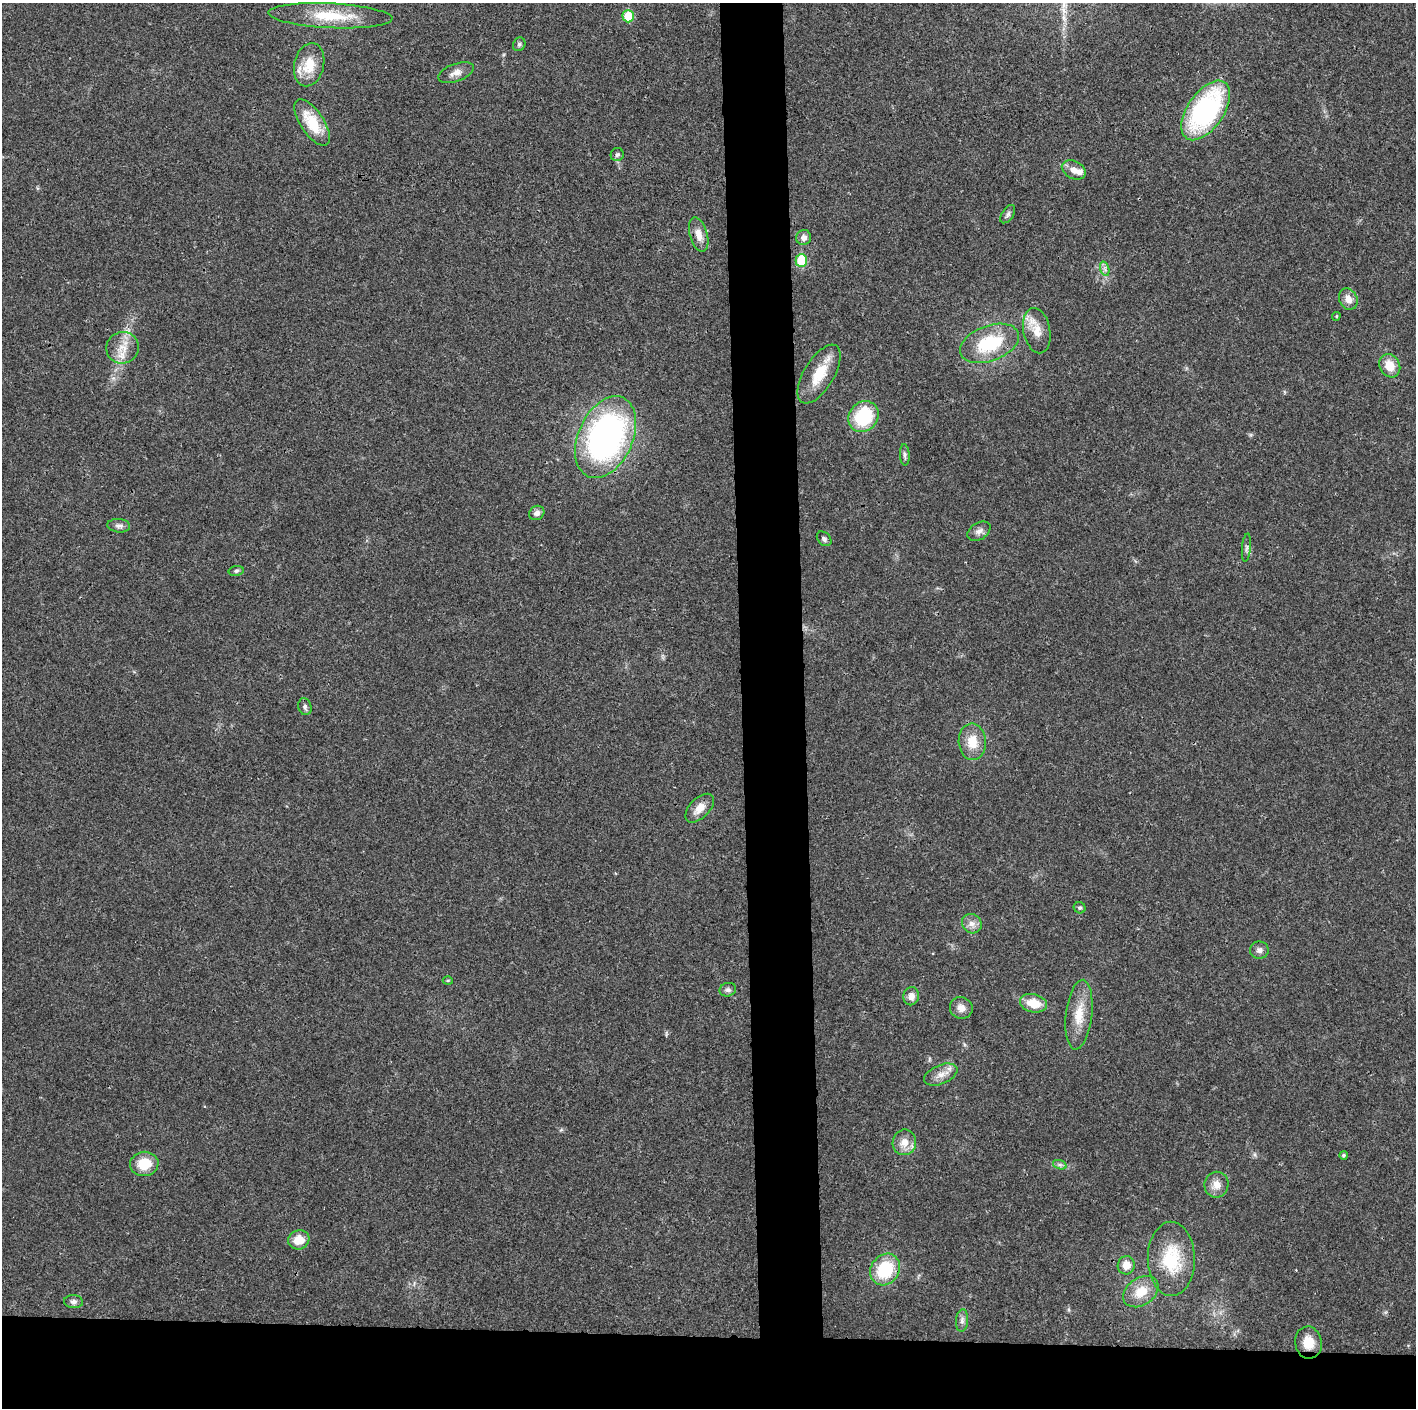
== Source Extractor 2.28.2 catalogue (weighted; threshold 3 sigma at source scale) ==
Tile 8 of 3 x 3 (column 2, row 3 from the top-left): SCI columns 1415-2828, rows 6-1411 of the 4243 x 4225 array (HDU 1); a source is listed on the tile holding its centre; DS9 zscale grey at full resolution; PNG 1418 x 1410 px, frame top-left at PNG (2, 3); each listed source drawn as its Kron ellipse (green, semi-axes under 4 px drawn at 4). Shown black and unused: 9% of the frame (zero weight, under 3 of 4 exposures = <1% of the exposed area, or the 3 px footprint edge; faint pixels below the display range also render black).
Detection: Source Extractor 2.28.2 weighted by HDU 2 'WHT'; one run over the whole footprint, this tile lists its part. Background 0.0183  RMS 0.0039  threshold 0.0177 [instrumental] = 3 sigma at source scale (4.5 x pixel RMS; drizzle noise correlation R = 1.50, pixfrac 1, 0.05/0.05 arcsec/px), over >= 5 px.
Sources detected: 57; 1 inside a brighter listed object's ellipse — not listed separately; the other 56 listed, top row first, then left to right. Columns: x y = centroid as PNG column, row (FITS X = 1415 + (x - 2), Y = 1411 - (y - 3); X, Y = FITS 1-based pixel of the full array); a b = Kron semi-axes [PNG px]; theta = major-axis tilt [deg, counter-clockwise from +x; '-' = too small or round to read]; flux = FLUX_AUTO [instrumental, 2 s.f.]
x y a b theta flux
330 16 62 12 -3 18
628 16 6 5 - 12
519 44 7 6 - 0.8
309 65 22 15 76 10
456 73 18 9 20 3
1206 110 34 18 56 66
312 123 27 11 -56 13
617 155 6 6 - 0.86
1074 170 12 9 -27 3.5
1008 214 10 5 56 1.1
699 235 18 8 -74 4
804 238 8 7 - 2.1
801 261 6 5 - 17
1105 269 7 4 -72 1.1
1348 299 11 9 -65 3.3
1336 316 4 4 - 0.45
1037 331 23 13 -78 6.4
990 343 31 17 20 22
122 348 16 16 - 6.3
1390 366 12 10 -60 5.9
819 374 33 15 59 11
863 417 16 14 46 23
606 437 43 27 66 130
905 455 11 5 -87 1.1
537 513 8 7 - 1.9
119 526 11 6 -5 1.5
979 531 12 8 32 2.2
824 539 8 6 -46 1.2
1246 548 14 4 84 1.2
236 571 7 5 10 0.77
305 707 8 6 -75 1.1
972 742 18 13 -85 7.5
700 808 18 10 45 4.3
1080 908 6 5 - 0.73
972 924 10 9 - 2.6
1259 950 9 8 - 1.7
448 980 5 3 - 0.37
728 990 8 6 15 1.2
911 996 9 8 - 2.6
1033 1003 14 9 -14 7.6
961 1008 11 10 - 3
1079 1015 35 13 83 9.2
941 1074 17 9 23 3.7
904 1142 13 11 80 4.6
1343 1155 4 4 - 0.77
144 1164 14 12 9 9.3
1060 1165 7 4 -18 0.89
1216 1185 13 12 - 3.9
299 1240 11 9 19 5.7
1171 1259 37 23 -89 18
1126 1265 9 8 - 4.1
885 1269 17 14 54 20
1141 1292 19 13 34 7.5
73 1302 9 6 -4 1.4
962 1320 11 6 85 1.6
1308 1343 16 13 -81 6.5
Overlapping masked pixels (flux is a lower limit): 1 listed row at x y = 990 343